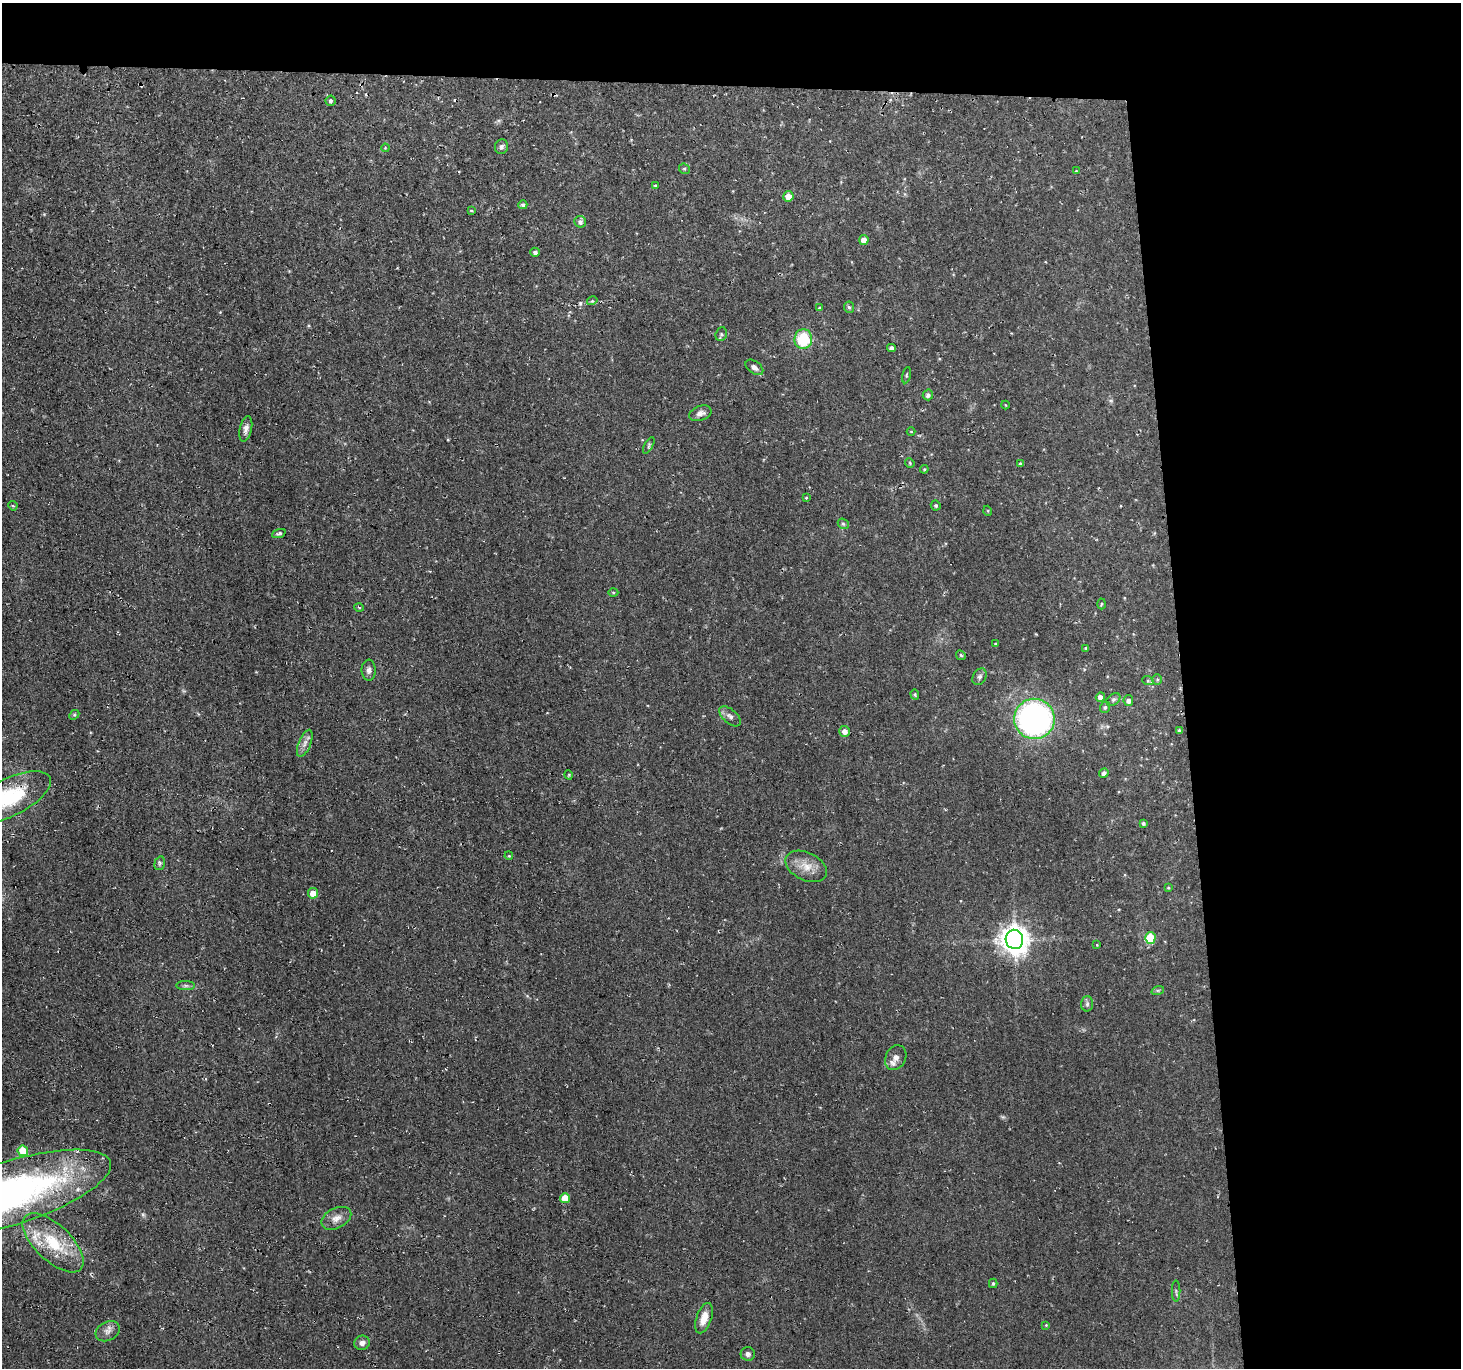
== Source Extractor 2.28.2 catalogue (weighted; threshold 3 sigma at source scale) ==
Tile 3 of 3 x 3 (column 3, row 1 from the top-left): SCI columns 2924-4382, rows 2878-4243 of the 4432 x 4382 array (HDU 1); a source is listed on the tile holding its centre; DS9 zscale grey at full resolution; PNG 1463 x 1370 px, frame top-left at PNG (2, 3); each listed source drawn as its Kron ellipse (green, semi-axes under 4 px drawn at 4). Shown black and unused: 24% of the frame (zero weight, under 2 of 3 exposures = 3% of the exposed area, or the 3 px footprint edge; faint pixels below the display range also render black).
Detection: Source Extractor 2.28.2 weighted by HDU 2 'WHT'; one run over the whole footprint, this tile lists its part. Background 0.0522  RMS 0.012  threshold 0.0536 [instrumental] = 3 sigma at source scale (4.5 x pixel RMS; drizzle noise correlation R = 1.50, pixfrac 1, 0.05/0.05 arcsec/px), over >= 5 px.
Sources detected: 86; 1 cosmic-ray / hot-pixel residue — neither listed nor drawn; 1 inside a brighter listed object's ellipse — not listed separately; the other 84 listed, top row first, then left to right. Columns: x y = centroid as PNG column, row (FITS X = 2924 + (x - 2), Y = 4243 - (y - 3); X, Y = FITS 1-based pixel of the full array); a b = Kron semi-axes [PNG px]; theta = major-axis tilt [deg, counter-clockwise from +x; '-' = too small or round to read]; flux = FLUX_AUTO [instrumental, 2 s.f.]
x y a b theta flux
330 101 5 5 - 2.1
501 147 7 6 - 3
385 148 4 3 - 0.86
684 169 5 5 - 1.7
1076 171 3 3 - 0.8
655 185 4 3 - 1.3
788 196 5 5 - 11
523 205 4 4 - 3
471 210 4 3 - 0.99
580 222 6 5 - 3.7
864 240 5 5 - 7.5
535 252 5 4 - 3.1
592 301 5 3 - 1.3
849 307 5 5 - 2
820 308 4 4 - 2.1
721 334 7 5 72 2.1
803 339 9 9 - 48
891 348 4 4 - 3.5
754 367 10 6 -38 5.5
906 375 8 3 79 1.5
928 395 5 5 - 3.7
1005 405 4 3 - 0.89
700 413 11 7 19 6.3
246 429 13 6 77 5.2
911 431 4 3 - 0.79
649 445 9 3 61 1.9
910 463 5 4 - 1.4
1020 464 4 3 - 1.9
924 469 4 4 - 1.2
806 498 4 4 - 1.1
13 506 5 3 - 1.2
936 506 5 4 - 2
988 511 5 3 - 1.1
843 524 6 5 - 1.9
279 533 7 3 20 2.1
613 592 5 3 - 1.3
1101 604 5 3 - 1.3
359 607 4 3 - 1.1
995 644 3 3 - 1.5
1086 648 4 4 - 1.8
961 655 5 4 - 1.6
369 670 10 7 -88 4.7
979 677 9 6 58 3.3
1157 679 5 5 - 1.7
1148 681 6 4 -19 1.4
915 694 5 4 - 1.5
1100 697 5 4 - 6
1113 699 8 5 39 2.5
1128 701 5 5 - 4.4
1105 707 5 5 - 2.3
74 715 5 4 - 1.5
730 716 13 7 -41 5.1
1034 719 20 20 - 320
1179 730 4 3 - 1.4
845 731 5 5 - 6.3
305 743 14 6 68 6.4
1104 773 5 4 - 3.9
569 775 5 3 - 0.99
7 798 47 19 26 96
1143 823 4 3 - 2.1
509 856 4 3 - 1
160 863 7 5 75 2.1
806 866 22 14 -26 18
1168 888 4 3 - 1.2
313 893 5 5 - 14
1150 938 5 5 - 51
1014 939 9 9 - 1500
1097 945 4 3 - 0.89
186 986 9 4 0 2.8
1158 990 6 4 18 1.9
1087 1004 8 6 89 3
896 1058 13 10 64 8
23 1151 5 5 - 28
8 1194 107 32 17 510
565 1198 5 5 - 19
336 1218 16 10 27 9.5
53 1243 38 18 -44 55
993 1283 5 4 - 1.8
1176 1291 10 2 90 1.8
704 1318 16 7 71 14
1046 1325 4 4 - 1
108 1331 13 9 28 6.9
362 1343 8 7 - 5
748 1354 7 7 - 4
Isophote crosses this tile's border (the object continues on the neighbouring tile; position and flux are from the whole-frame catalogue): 2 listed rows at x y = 7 798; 8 1194